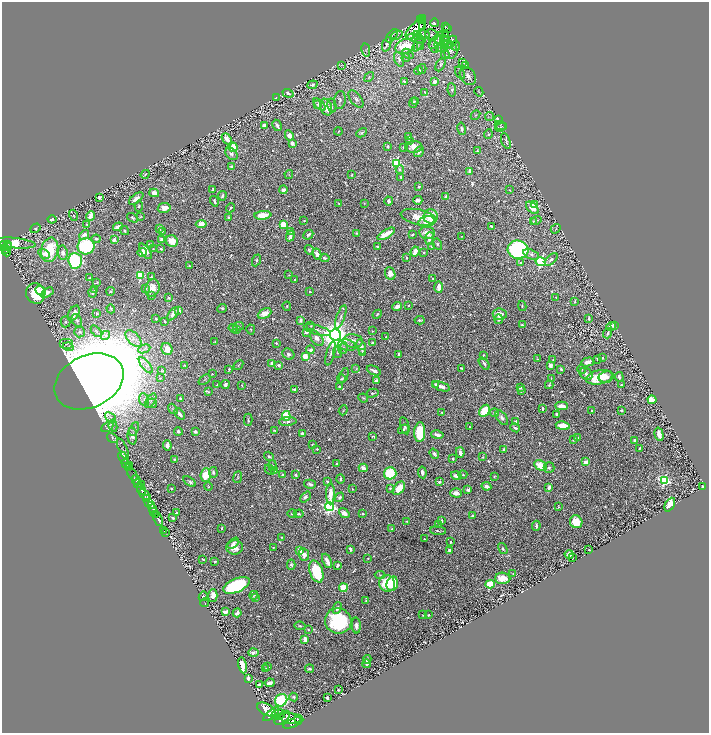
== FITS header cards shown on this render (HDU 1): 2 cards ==
NAXIS1  =                 1414
NAXIS2  =                 1462

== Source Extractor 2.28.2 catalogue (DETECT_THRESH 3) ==
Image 1414 x 1462 px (HDU 1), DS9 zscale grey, zoomed out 1/2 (1 PNG px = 2 x 2 image px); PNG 711 x 735 px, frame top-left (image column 2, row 1462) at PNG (2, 2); each listed source drawn as its Kron ellipse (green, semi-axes under 4 px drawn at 4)
Background 0.702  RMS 0.011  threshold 0.034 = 3 sigma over >= 5 px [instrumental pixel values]
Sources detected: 989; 76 cannot appear on this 1/2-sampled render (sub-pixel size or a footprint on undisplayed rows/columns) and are neither listed nor drawn; of the other 913, the 500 brightest by FLUX_AUTO listed and drawn (413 fainter detections omitted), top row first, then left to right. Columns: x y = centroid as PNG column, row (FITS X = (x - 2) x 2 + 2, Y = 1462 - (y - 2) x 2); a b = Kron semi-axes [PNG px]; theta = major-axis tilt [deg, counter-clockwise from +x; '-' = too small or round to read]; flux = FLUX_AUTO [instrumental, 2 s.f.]
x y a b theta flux
423 18 2 2 - 98
420 19 2 1 - 15
423 20 2 1 - 10
434 23 4 2 - 110
423 26 2 1 - 5.1
445 26 3 2 - 80
447 28 2 1 - 5.4
415 29 12 5 47 26
445 34 2 1 - 4.3
397 35 6 3 21 3.4
417 35 4 2 - 2.9
423 35 7 5 -1 5.2
432 35 6 5 - 5
392 36 7 3 53 2.2
416 38 9 4 -14 7.6
437 40 10 4 53 6.1
445 40 5 3 - 3.3
453 40 4 2 - 4.7
439 43 8 4 87 6.5
387 44 7 4 71 5.7
418 44 8 4 60 6.9
444 44 5 3 - 3.2
447 45 6 2 11 2.8
405 46 10 7 19 100
420 46 4 2 - 2
434 46 7 2 -63 4
455 46 5 4 - 3.8
366 50 7 3 -79 3
450 51 8 7 - 12
408 54 6 4 -37 4.6
445 55 4 3 - 3.3
406 58 4 3 - 2.2
399 59 7 4 -70 6.2
462 63 4 3 - 2
341 65 3 2 - 1.9
440 65 7 4 61 6.1
466 66 4 3 - 2
422 69 5 3 - 3.1
418 70 4 4 - 7.7
460 73 6 3 -56 3.5
468 76 10 7 -52 16
369 77 5 4 - 3
404 82 4 3 - 3.8
435 82 3 3 - 25
312 85 5 4 - 6.8
452 90 7 3 -84 5.9
425 92 3 2 - 2.9
479 92 5 4 - 2.7
288 93 5 3 - 5.2
276 98 3 2 - 3.5
356 99 10 5 -52 9
340 100 9 5 83 9
416 101 3 2 - 3.3
413 103 5 4 - 4
318 104 4 3 - 3.1
320 104 7 4 -45 7.4
332 105 7 3 -79 4
326 107 9 5 -69 31
475 115 5 3 - 2.6
489 116 4 3 - 2.4
498 119 4 3 - 22
264 125 3 3 - 13
277 125 6 3 -61 7.8
500 126 6 4 -23 3.1
501 127 6 3 24 2.2
462 129 6 3 -78 6.2
338 131 4 2 - 2
362 133 6 3 30 3.9
488 134 4 4 - 4.8
289 135 5 4 - 17
409 137 3 2 - 6.4
227 139 6 3 -52 29
409 141 3 3 - 4.4
506 141 8 3 -72 4.1
292 143 3 3 - 14
233 147 5 3 - 80
388 147 4 2 - 3.1
403 147 2 2 - 2.3
414 147 9 6 -1 23
477 151 3 3 - 2
419 152 6 3 58 9.8
231 154 7 5 -46 11
396 163 4 3 - 260
232 167 4 3 - 4.8
400 169 4 3 - 4
470 171 4 3 - 15
145 174 5 2 - 2.3
289 174 4 3 - 2.1
351 175 3 2 - 3.1
401 177 3 2 - 3.4
419 187 2 2 - 3
213 189 3 2 - 3.3
283 190 4 3 - 11
510 190 2 2 - 2.4
154 193 5 3 - 22
222 196 5 3 - 4.5
446 197 3 3 - 8.8
99 198 3 3 - 6.6
136 198 8 3 37 14
418 200 4 3 - 12
214 201 5 2 - 3.9
389 201 4 3 - 8.4
339 203 3 2 - 2
364 203 4 3 - 2
535 205 3 3 - 94
139 206 5 3 - 3
164 208 6 5 - 25
230 208 4 2 - 3.8
532 208 7 4 -42 27
73 215 6 4 -76 3
263 215 8 4 6 47
90 216 5 3 - 20
431 216 7 7 - 45
141 217 3 2 - 2
419 217 18 7 -12 39
133 218 6 3 -31 3.7
229 218 3 2 - 7.6
52 219 4 2 - 11
536 220 5 3 - 4.4
304 221 3 2 - 1.9
533 221 3 3 - 2.5
426 222 8 5 13 15
87 224 3 3 - 2.7
201 224 5 4 - 27
283 225 4 3 - 54
491 226 4 2 - 4.1
118 227 5 3 - 21
35 228 5 4 - 5.6
159 228 3 3 - 10
556 229 5 3 - 2.9
124 231 5 3 - 3.3
291 231 4 3 - 3.5
162 232 3 3 - 2
357 233 3 3 - 3.3
427 233 7 6 - 22
386 234 10 3 31 50
84 235 5 3 - 13
308 235 5 3 - 7.3
412 235 2 2 - 2.4
290 236 5 3 - 6.7
462 237 4 3 - 1.9
429 238 6 4 83 10
96 239 4 3 - 4.3
162 239 3 3 - 10
114 240 3 2 - 22
172 241 6 5 - 40
15 243 20 5 -6 180
8 244 3 2 - 230
437 244 6 4 -61 4.3
3 245 4 2 - 520
151 245 3 3 - 9.7
8 246 4 1 - 270
86 246 8 8 - 210
431 246 4 2 - 3
377 247 3 2 - 7.2
5 249 4 2 - 180
153 249 4 3 - 1.9
161 249 3 2 - 3.4
50 250 12 8 78 110
309 250 5 4 - 4
518 250 10 9 - 570
145 251 9 4 -52 27
7 252 4 2 - 310
142 252 4 4 - 12
415 252 5 3 - 35
63 253 7 5 -81 10
423 253 3 2 - 2
44 254 6 4 -30 14
317 254 6 3 -63 15
531 254 8 5 -20 7.5
406 257 3 2 - 4.2
324 258 5 3 - 4.1
551 259 8 3 45 7.2
256 260 6 3 66 3.6
75 261 8 7 - 250
541 262 5 4 - 310
521 263 3 3 - 6.9
189 265 4 3 - 2.4
390 274 6 5 - 21
289 275 4 3 - 3
141 276 3 3 - 210
151 276 3 2 - 2.3
90 278 2 2 - 3.1
433 278 3 2 - 2.3
295 280 3 2 - 4.2
97 282 4 2 - 2.4
439 287 6 3 -89 21
146 288 3 3 - 4.3
152 288 9 7 70 26
94 289 3 3 - 1.9
41 291 5 3 - 7.4
111 291 4 3 - 3.1
93 292 5 3 - 5.6
310 292 2 2 - 2.5
36 293 10 9 - 97
47 293 7 3 30 13
151 295 4 3 - 2.3
556 297 3 2 - 2
168 298 3 3 - 2.7
575 301 3 2 - 2.3
409 305 2 2 - 2.4
287 306 4 3 - 2.1
522 306 5 3 - 3.2
397 307 5 4 - 15
222 308 5 4 - 4
111 309 4 3 - 2.7
178 310 3 3 - 13
74 313 8 5 60 19
265 313 7 4 26 27
97 314 3 3 - 3.9
173 314 8 4 52 12
377 314 5 2 - 2.5
500 314 7 6 - 22
341 317 12 3 70 6.3
156 318 2 2 - 2.7
499 319 5 3 - 6.1
589 319 3 3 - 5.7
77 320 6 4 -59 7.1
300 320 4 3 - 7.3
420 320 5 3 - 5.7
165 321 4 3 - 3.9
65 322 5 5 - 4.6
522 325 3 3 - 3.5
614 325 3 2 - 10
238 326 5 4 - 3.7
311 326 4 3 - 2.6
611 326 5 4 - 11
233 328 5 4 - 2.9
236 330 3 3 - 2
251 330 5 2 - 2.1
317 330 14 4 -16 13
96 331 7 3 -48 3.7
372 331 2 2 - 2.9
80 332 5 5 - 6.8
306 332 3 3 - 9.5
607 333 5 2 - 9.1
106 335 5 4 - 4.6
335 335 6 5 - 3700
386 337 2 2 - 3.6
317 338 9 5 -53 15
134 339 10 5 -47 13
353 341 10 6 -5 13
215 342 4 3 - 2.6
372 342 3 2 - 3.3
66 343 7 5 0 7.6
276 343 2 2 - 2.9
347 345 9 5 -18 8.3
68 347 5 4 - 4.4
361 347 8 3 -72 20
343 348 6 4 71 4.4
144 349 6 4 22 5.9
167 349 6 5 - 23
310 350 4 3 - 15
337 352 5 4 - 3.4
362 352 4 2 - 4.1
288 354 6 5 - 7.8
331 354 12 4 75 6.7
399 354 3 2 - 7.7
483 355 2 2 - 3.4
305 356 4 3 - 29
602 358 4 2 - 2.7
537 359 3 3 - 2.4
553 359 2 2 - 2.3
597 359 3 2 - 2.6
588 362 6 4 16 13
271 363 3 3 - 5.6
484 363 7 3 -54 5.9
146 365 9 4 -51 8.2
184 365 3 3 - 2.2
238 365 6 3 50 2.7
279 365 3 3 - 5.4
550 365 3 3 - 14
461 368 2 2 - 2.6
229 369 3 2 - 3.1
356 369 4 3 - 2.1
561 369 4 3 - 5
582 369 4 3 - 2
374 370 7 2 -23 13
162 371 2 2 - 2.4
212 374 2 2 - 2.3
586 374 7 5 -43 8
344 375 7 3 68 3.5
599 377 13 7 12 83
606 377 7 5 9 14
619 377 5 3 - 8
160 378 3 2 - 2.1
551 378 4 3 - 2.3
342 379 4 3 - 4
205 380 7 2 38 2.1
89 381 36 26 26 20000
376 381 3 3 - 10
217 384 4 2 - 2.2
436 384 4 3 - 6.2
225 385 4 4 - 8.1
242 385 2 2 - 2.3
549 385 4 2 - 5.1
621 385 2 2 - 3.3
339 386 2 2 - 2.5
441 386 9 4 -19 15
520 388 3 2 - 4.9
295 389 4 3 - 4.2
522 391 4 3 - 4.6
208 392 4 3 - 2
372 393 6 3 14 3.8
180 398 2 2 - 2.6
363 398 5 3 - 3
144 399 6 5 - 7.4
652 400 4 3 - 51
151 401 8 4 59 6.2
152 403 5 4 - 4.6
561 406 6 4 -3 27
542 408 3 2 - 3.7
173 409 6 3 -49 2.6
343 410 5 3 - 2
592 410 2 2 - 2.5
621 410 2 2 - 4
485 411 6 4 58 86
442 413 3 2 - 3.8
494 413 4 4 - 6.8
179 414 6 3 -45 9.9
557 414 3 2 - 8.9
286 416 5 4 - 84
111 417 6 3 -37 4.1
502 418 8 4 -54 6.9
248 420 6 3 90 4.1
288 422 9 4 4 6.6
516 422 4 3 - 19
113 426 6 4 -82 5
405 426 9 3 -74 5.8
563 426 7 4 -10 49
107 427 6 4 29 5
470 427 2 2 - 2.2
515 428 5 2 - 4.6
134 429 7 3 66 4.4
403 429 6 4 35 4.4
274 430 4 3 - 3.3
178 431 4 3 - 6.4
195 431 3 3 - 5.8
420 432 10 5 87 130
302 433 3 2 - 6.4
659 434 7 3 -75 25
437 435 6 3 -11 13
132 436 8 5 -87 8.8
373 436 3 2 - 2.3
112 438 6 4 -31 4.6
577 438 3 2 - 3.8
573 440 2 2 - 2.3
634 440 3 2 - 8.1
167 445 5 3 - 11
313 445 3 3 - 2.6
640 448 4 3 - 2.7
123 449 11 3 -66 3.7
317 449 2 2 - 4.1
504 450 3 3 - 8.9
460 452 5 3 - 11
434 454 5 4 - 6.9
269 456 5 3 - 4.4
483 457 4 3 - 2.1
123 458 6 3 -66 17
174 459 2 2 - 3.1
453 459 3 2 - 4.3
585 462 3 3 - 30
126 463 2 1 - 17
337 464 2 2 - 2.9
130 465 3 3 - 3.8
541 465 7 5 -29 53
273 466 5 2 - 2.4
128 468 2 1 - 34
363 468 4 3 - 15
549 468 5 5 - 6.1
270 470 5 3 - 2.5
275 471 4 3 - 17
213 472 5 4 - 7
422 472 6 3 -82 13
390 473 6 6 - 110
132 474 7 1 -59 210
206 475 7 5 87 54
283 475 3 2 - 2.1
296 475 3 2 - 4.6
463 475 4 3 - 2.7
456 476 5 3 - 18
494 476 3 3 - 2.2
238 477 6 3 82 2.4
340 479 5 2 - 5
136 480 5 3 - 1200
664 480 4 4 - 360
190 481 7 3 -34 5.1
327 482 3 2 - 3.8
439 482 3 3 - 7
138 484 2 1 - 370
310 484 6 3 -15 5.7
141 485 2 1 - 150
486 486 5 3 - 15
703 486 3 2 - 3.9
208 487 4 4 - 2.9
549 487 4 3 - 13
172 488 3 2 - 2.7
390 488 3 3 - 3.3
399 488 8 5 51 48
141 489 6 3 -61 2000
352 489 3 2 - 2.4
468 490 3 2 - 11
456 493 5 4 - 19
330 494 10 4 90 37
145 495 7 3 -41 1000
305 497 6 4 49 5.9
340 497 5 4 - 7
146 499 4 2 - 260
149 503 4 3 - 580
152 505 4 2 - 430
670 505 7 4 63 35
330 507 4 4 - 650
558 507 4 2 - 2
153 508 4 2 - 470
154 512 2 1 - 370
176 513 3 2 - 3.1
292 513 5 3 - 4
344 513 6 4 -37 16
155 514 4 2 - 790
299 514 5 2 - 3.3
363 514 2 2 - 5.9
473 516 3 3 - 4.9
173 518 3 2 - 3
158 519 7 2 -64 1600
442 520 3 2 - 4.2
407 521 2 2 - 2.1
576 522 6 6 - 55
438 524 4 2 - 2.1
536 526 5 2 - 5.5
222 528 3 2 - 3.7
392 529 4 3 - 3.6
164 530 2 1 - 18
438 531 8 3 -5 3.5
165 533 3 1 - 30
282 537 4 3 - 2.5
424 539 2 2 - 2.8
451 542 2 2 - 5.7
233 543 6 4 42 9.3
235 547 8 7 - 26
273 548 2 2 - 2.2
350 549 3 2 - 6.9
503 549 6 3 -59 4.2
300 550 4 4 - 20
450 550 3 2 - 7.7
589 550 3 2 - 2.2
304 554 6 5 - 17
569 554 4 3 - 9.1
368 558 2 2 - 1.9
572 558 2 2 - 2.3
203 559 3 2 - 2.3
215 561 3 3 - 3.8
327 561 8 3 -65 17
291 565 5 4 - 4.2
338 565 4 3 - 11
316 572 11 6 -70 100
513 574 2 2 - 2
380 575 5 3 - 2.5
503 578 7 5 -4 35
387 583 8 7 - 100
392 584 7 5 76 91
490 584 4 4 - 95
236 585 14 6 24 260
343 588 4 4 - 67
213 595 6 5 - 17
254 595 4 2 - 2.7
203 596 5 4 - 4.3
256 598 3 2 - 2.2
366 601 4 3 - 2
205 603 4 2 - 1.9
337 608 6 4 67 9
225 612 4 3 - 12
237 613 4 3 - 13
423 615 4 3 - 2.5
428 615 2 2 - 3.9
338 621 13 12 - 230
300 626 5 3 - 3.4
356 626 8 4 -87 9.1
308 630 3 3 - 2.3
305 639 4 3 - 17
253 653 5 3 - 7.8
367 659 4 3 - 6.9
367 664 4 3 - 6.3
242 665 8 3 -79 42
267 666 4 3 - 2.9
266 669 3 2 - 3
310 669 4 2 - 5.5
248 678 3 2 - 16
270 683 5 3 - 7.5
259 684 3 2 - 5.3
338 690 2 2 - 3.3
294 697 4 4 - 4.6
327 698 3 2 - 5.6
281 700 6 5 - 230
266 710 10 5 -29 6000
271 714 9 4 38 4700
278 714 7 5 11 2800
282 718 9 5 42 3100
290 718 11 5 -10 3500
299 718 4 1 - 460
293 723 11 3 23 1900
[413 fainter detections neither listed nor drawn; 76 sub-pixel or undisplayed-footprint detections neither listed nor drawn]